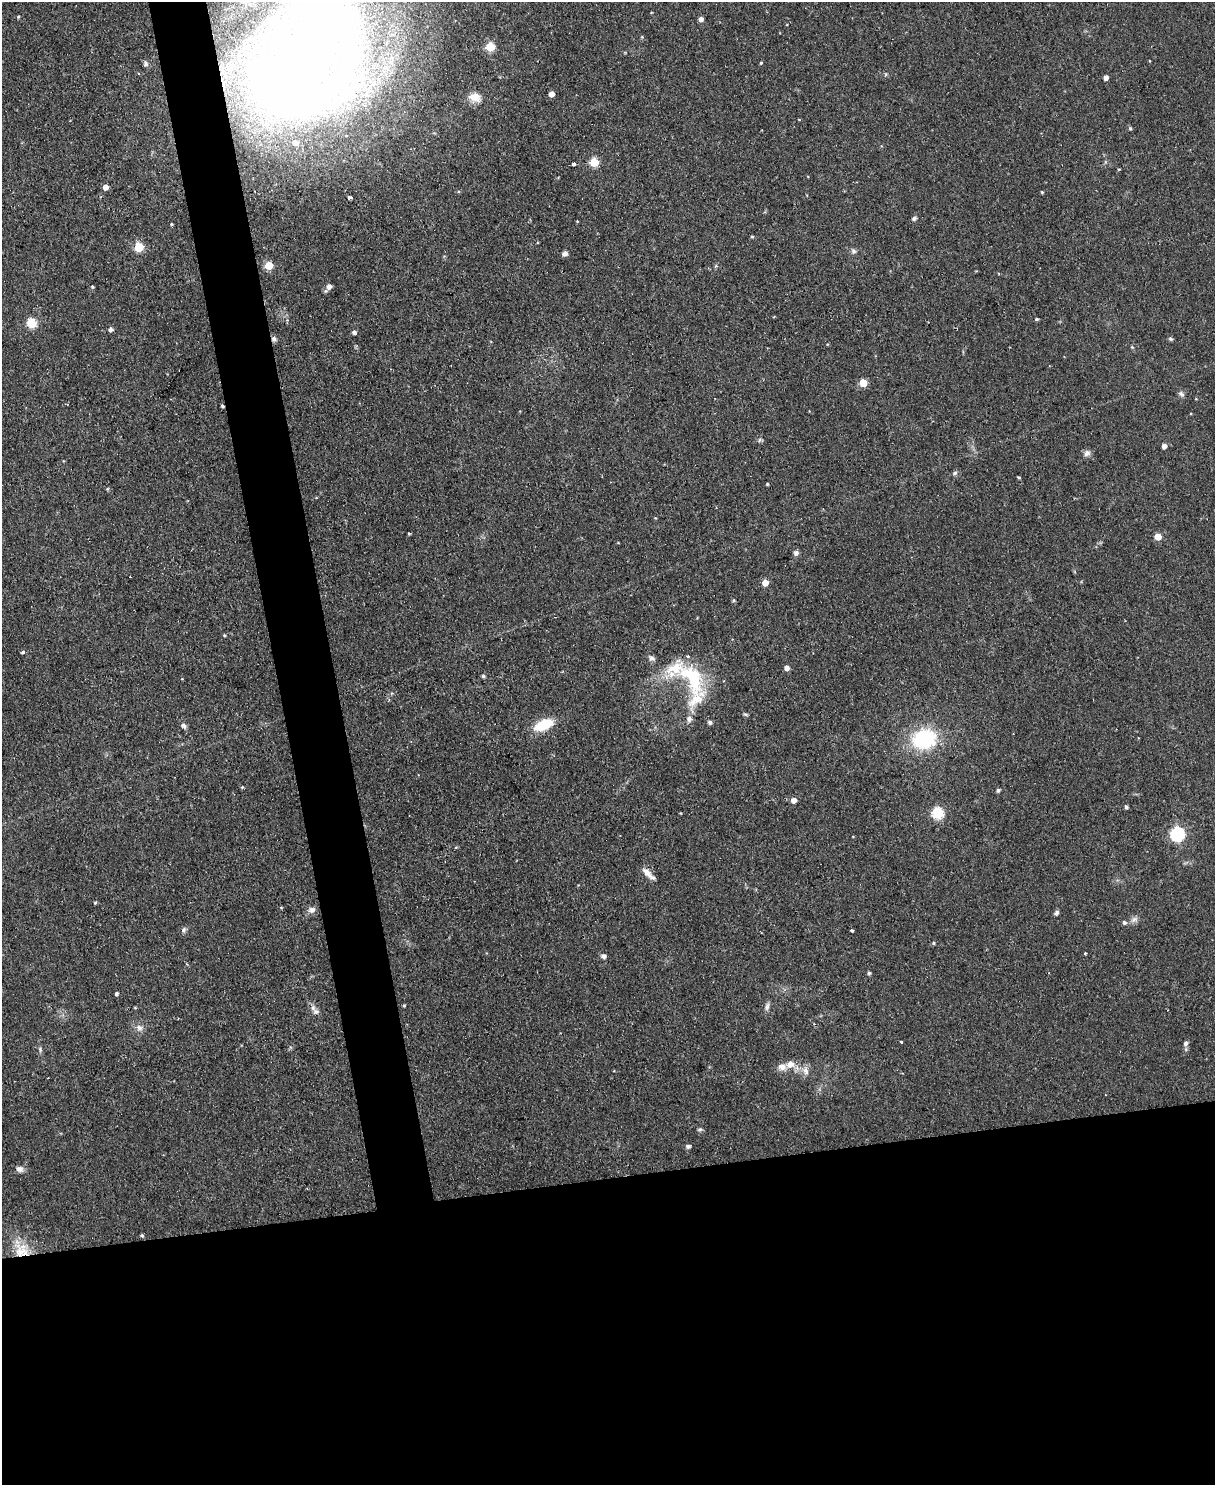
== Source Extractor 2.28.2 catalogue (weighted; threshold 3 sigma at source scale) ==
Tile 11 of 4 x 3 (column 3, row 3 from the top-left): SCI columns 2430-3642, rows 138-1620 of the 4855 x 4839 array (HDU 1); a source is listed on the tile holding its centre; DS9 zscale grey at full resolution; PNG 1217 x 1487 px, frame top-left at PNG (2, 2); no overlay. Shown black and unused: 24% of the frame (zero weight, under 2 of 3 exposures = <1% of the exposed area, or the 3 px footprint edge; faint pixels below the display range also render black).
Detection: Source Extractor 2.28.2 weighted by HDU 2 'WHT'; one run over the whole footprint, this tile lists its part. Background 0.0935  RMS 0.0096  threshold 0.0434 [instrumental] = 3 sigma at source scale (4.5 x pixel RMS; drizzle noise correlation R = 1.50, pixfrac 1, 0.05/0.05 arcsec/px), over >= 5 px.
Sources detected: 106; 2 cosmic-ray / hot-pixel residue — not listed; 6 inside a brighter listed object's ellipse — not listed separately; the other 98 listed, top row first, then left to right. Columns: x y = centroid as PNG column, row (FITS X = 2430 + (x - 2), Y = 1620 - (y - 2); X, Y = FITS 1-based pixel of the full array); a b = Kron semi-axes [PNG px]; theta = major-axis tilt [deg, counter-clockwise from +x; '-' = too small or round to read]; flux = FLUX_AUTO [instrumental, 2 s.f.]
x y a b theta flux
18 17 3 3 - 1.1
701 19 4 4 - 4.7
642 37 5 3 - 0.98
490 47 5 5 - 42
307 55 113 64 58 2000
1150 61 3 2 - 0.64
145 63 8 6 -68 2.7
761 63 4 3 - 1.1
886 74 6 3 71 1.1
1106 77 5 4 - 4.3
551 94 4 4 - 7.2
475 97 14 10 -17 10
799 119 4 3 - 0.68
1130 128 5 4 - 1.3
594 162 5 5 - 40
573 164 3 3 - 29
1119 169 4 2 - 0.75
105 187 5 4 - 7
1042 192 4 3 - 0.94
349 198 4 3 - 7.9
914 218 7 5 19 2.2
171 224 3 3 - 1.1
752 237 4 4 - 1.1
138 247 5 5 - 46
853 251 8 6 -55 2.6
565 254 7 5 18 3.7
269 265 5 5 - 26
716 266 5 5 - 1.4
329 286 6 5 - 5.7
92 287 4 3 - 1.2
1037 319 5 4 - 1.2
31 323 5 5 - 56
110 329 5 4 - 3.7
354 332 5 4 - 3
274 339 7 7 - 2.8
1171 339 6 4 -27 1.8
1132 347 4 4 - 1.1
863 383 5 5 - 24
1181 394 9 5 -37 2.5
759 440 6 4 71 1.5
1164 446 4 4 - 5.1
1087 453 9 7 41 4
955 473 6 5 - 2.1
1019 477 3 3 - 2.3
767 484 3 3 - 1.2
107 489 5 3 - 0.97
655 518 4 3 - 0.76
409 534 3 3 - 1.1
1158 537 5 5 - 14
796 553 6 5 - 3.6
765 583 5 5 - 11
734 600 5 4 - 1.3
224 635 4 3 - 1
23 652 4 4 - 2
651 658 10 6 -25 3.2
787 668 5 5 - 4.7
483 676 5 4 - 2
692 678 51 24 -56 67
746 714 6 4 -19 1.4
689 719 8 7 - 4.1
710 722 5 4 - 2.7
544 725 17 9 23 36
184 726 8 6 -50 2.9
924 739 25 19 13 78
242 787 4 4 - 1.1
998 790 5 4 - 2.2
793 800 5 5 - 6.3
1126 807 4 4 - 2.1
938 813 6 6 - 79
1177 834 6 6 - 170
647 872 16 8 -46 8.2
95 903 4 4 - 1
281 907 5 3 - 0.8
312 910 9 7 23 4.9
1056 913 7 5 58 2.3
1134 920 11 8 13 4.3
184 930 8 5 44 2.4
852 930 4 3 - 2.5
933 943 5 4 - 1.3
1085 953 3 3 - 0.97
604 956 5 5 - 3.9
869 973 4 4 - 1.7
116 993 4 3 - 2.1
404 1005 3 3 - 1.1
767 1007 11 5 80 3.3
135 1008 5 3 - 0.72
316 1011 9 8 - 4.1
139 1028 10 8 -48 4.9
901 1042 3 3 - 2.8
1186 1043 7 6 - 3.5
40 1049 7 4 -67 1.8
790 1064 11 10 - 8
806 1071 12 8 -76 5.9
700 1129 6 5 - 1.8
688 1146 5 4 - 3.1
19 1169 9 7 -18 4.5
142 1235 5 4 - 1.3
21 1250 24 18 -53 26
Overlapping masked pixels (flux is a lower limit): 2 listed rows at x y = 274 339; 21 1250
Isophote crosses this tile's border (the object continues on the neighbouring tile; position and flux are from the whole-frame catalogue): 1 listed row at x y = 307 55